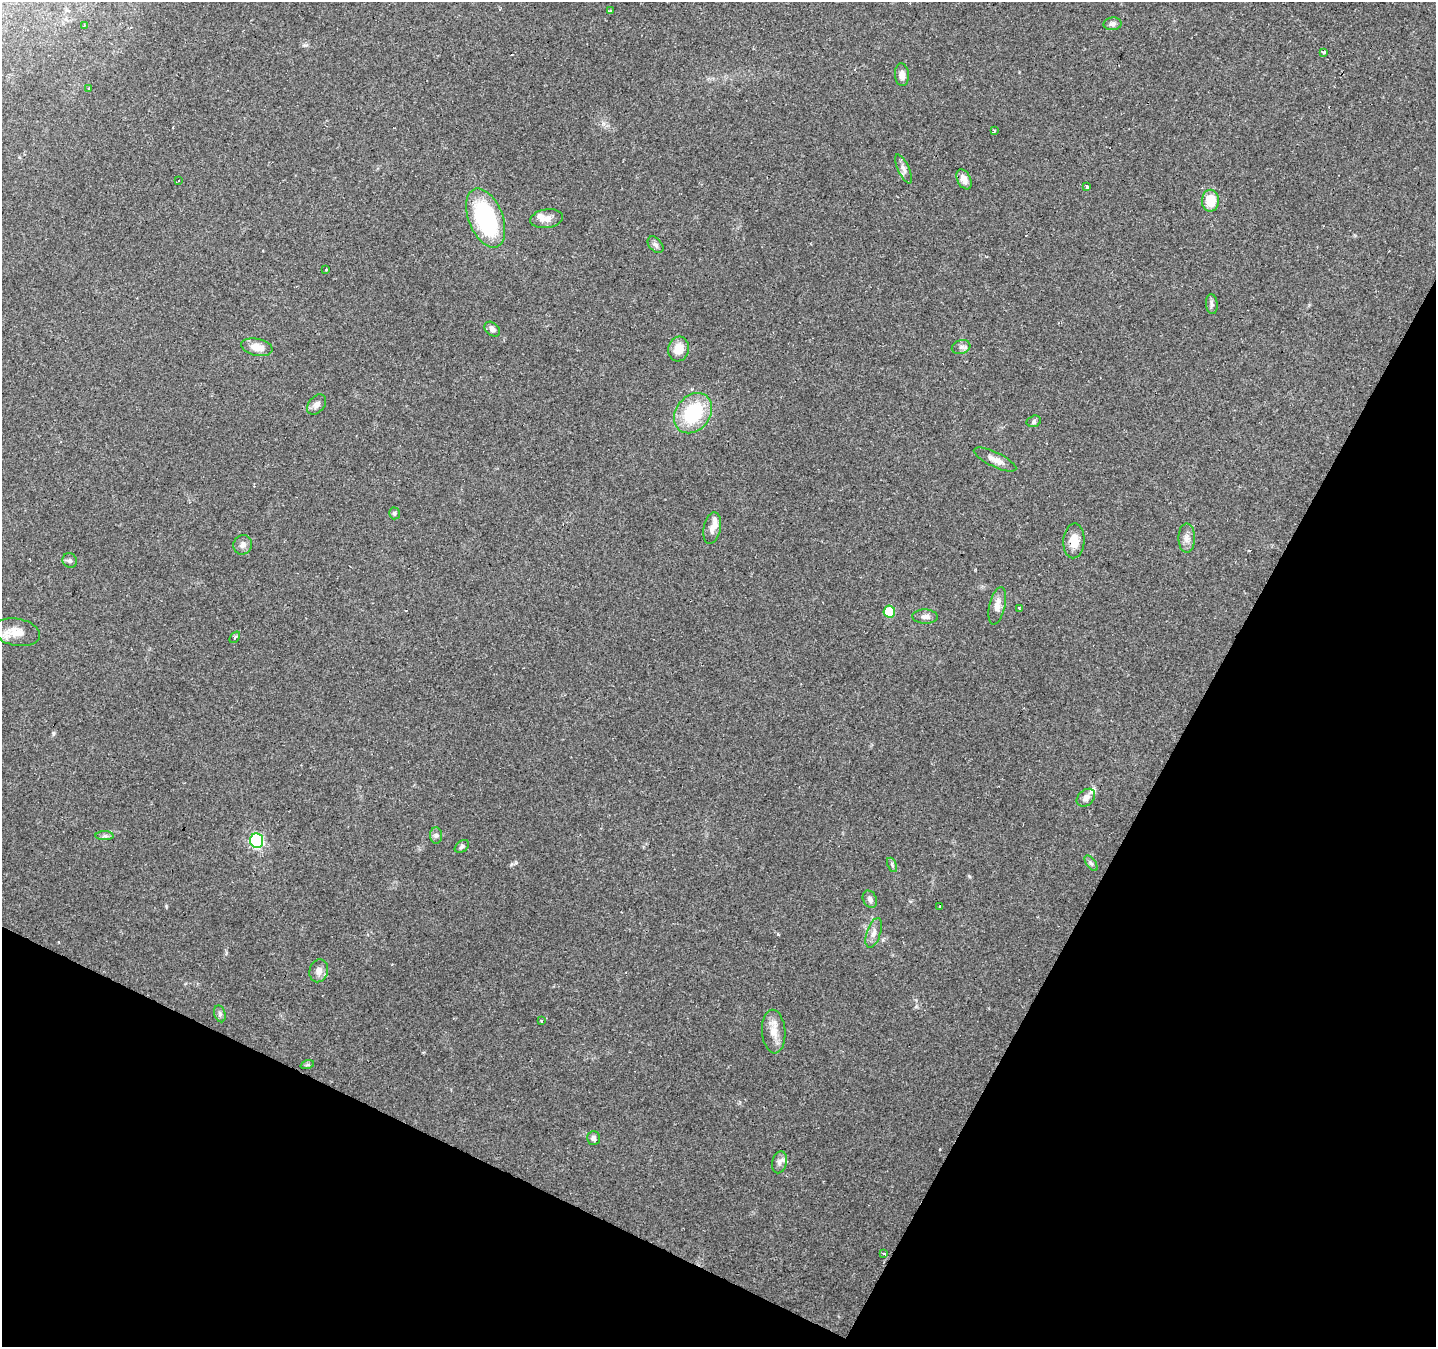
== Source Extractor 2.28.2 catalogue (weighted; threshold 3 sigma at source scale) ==
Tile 15 of 4 x 4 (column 3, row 4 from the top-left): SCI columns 2869-4302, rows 198-1542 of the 5741 x 5842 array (HDU 1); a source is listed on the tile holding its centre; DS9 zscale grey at full resolution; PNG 1438 x 1349 px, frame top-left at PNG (2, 2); each listed source drawn as its Kron ellipse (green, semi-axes under 4 px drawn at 4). Shown black and unused: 26% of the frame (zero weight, under 2 of 3 exposures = <1% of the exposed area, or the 3 px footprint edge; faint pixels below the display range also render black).
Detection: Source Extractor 2.28.2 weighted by HDU 2 'WHT'; one run over the whole footprint, this tile lists its part. Background 0.106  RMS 0.0056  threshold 0.0254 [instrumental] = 3 sigma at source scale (4.5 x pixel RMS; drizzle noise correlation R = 1.50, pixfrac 1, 0.0396/0.0396 arcsec/px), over >= 5 px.
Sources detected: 70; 10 cosmic-ray / hot-pixel residue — neither listed nor drawn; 5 inside a brighter listed object's ellipse — not listed separately; the other 55 listed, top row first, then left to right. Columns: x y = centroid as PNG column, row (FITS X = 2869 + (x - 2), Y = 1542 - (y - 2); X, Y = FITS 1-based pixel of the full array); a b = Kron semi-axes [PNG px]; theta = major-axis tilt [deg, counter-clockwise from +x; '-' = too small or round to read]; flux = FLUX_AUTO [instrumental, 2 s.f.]
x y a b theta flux
610 11 3 3 - 3
1113 24 9 6 10 1.8
84 25 3 2 - 0.45
1323 52 4 3 - 2.3
902 75 11 7 -85 3.6
89 88 3 2 - 1.3
994 131 3 3 - 0.71
904 169 16 5 -65 2.6
964 179 10 6 -64 4.1
178 181 4 2 - 1.2
1087 187 3 3 - 4.2
1210 201 11 8 89 13
486 218 31 17 -68 69
547 219 16 9 9 4.4
655 245 9 6 -49 1.8
325 269 3 3 - 1.8
1212 304 10 5 -84 1.7
492 329 9 6 -41 2.2
257 347 16 8 -12 6.8
961 347 9 6 16 2
679 349 12 10 74 7.9
317 404 12 7 50 2.9
693 413 22 17 52 36
1034 421 7 5 17 1.3
995 460 23 7 -25 4.6
394 513 6 5 - 1
712 528 16 8 78 3.7
1187 538 14 8 -90 3.4
1074 541 17 10 87 8
243 545 10 9 - 2.7
70 561 7 7 - 1.5
997 606 19 8 77 4.7
1019 609 3 3 - 1.2
889 612 6 6 - 18
925 617 12 7 -2 2.4
17 632 23 13 -11 8
235 637 6 3 53 0.87
1086 798 10 7 42 3
436 835 8 6 88 1.6
105 836 9 4 0 1.4
257 841 7 6 - 75
462 846 8 5 39 1.3
1091 863 9 4 -54 1.3
892 865 7 4 -67 1.1
870 899 9 6 -63 2.2
939 907 3 3 - 16
874 933 15 7 72 3.3
319 971 11 9 74 3.4
220 1014 8 5 -73 1.4
541 1021 3 3 - 0.84
774 1032 22 11 -86 7.3
307 1065 7 4 18 0.9
593 1138 7 6 - 2
779 1162 11 7 76 2.3
884 1254 3 3 - 0.97